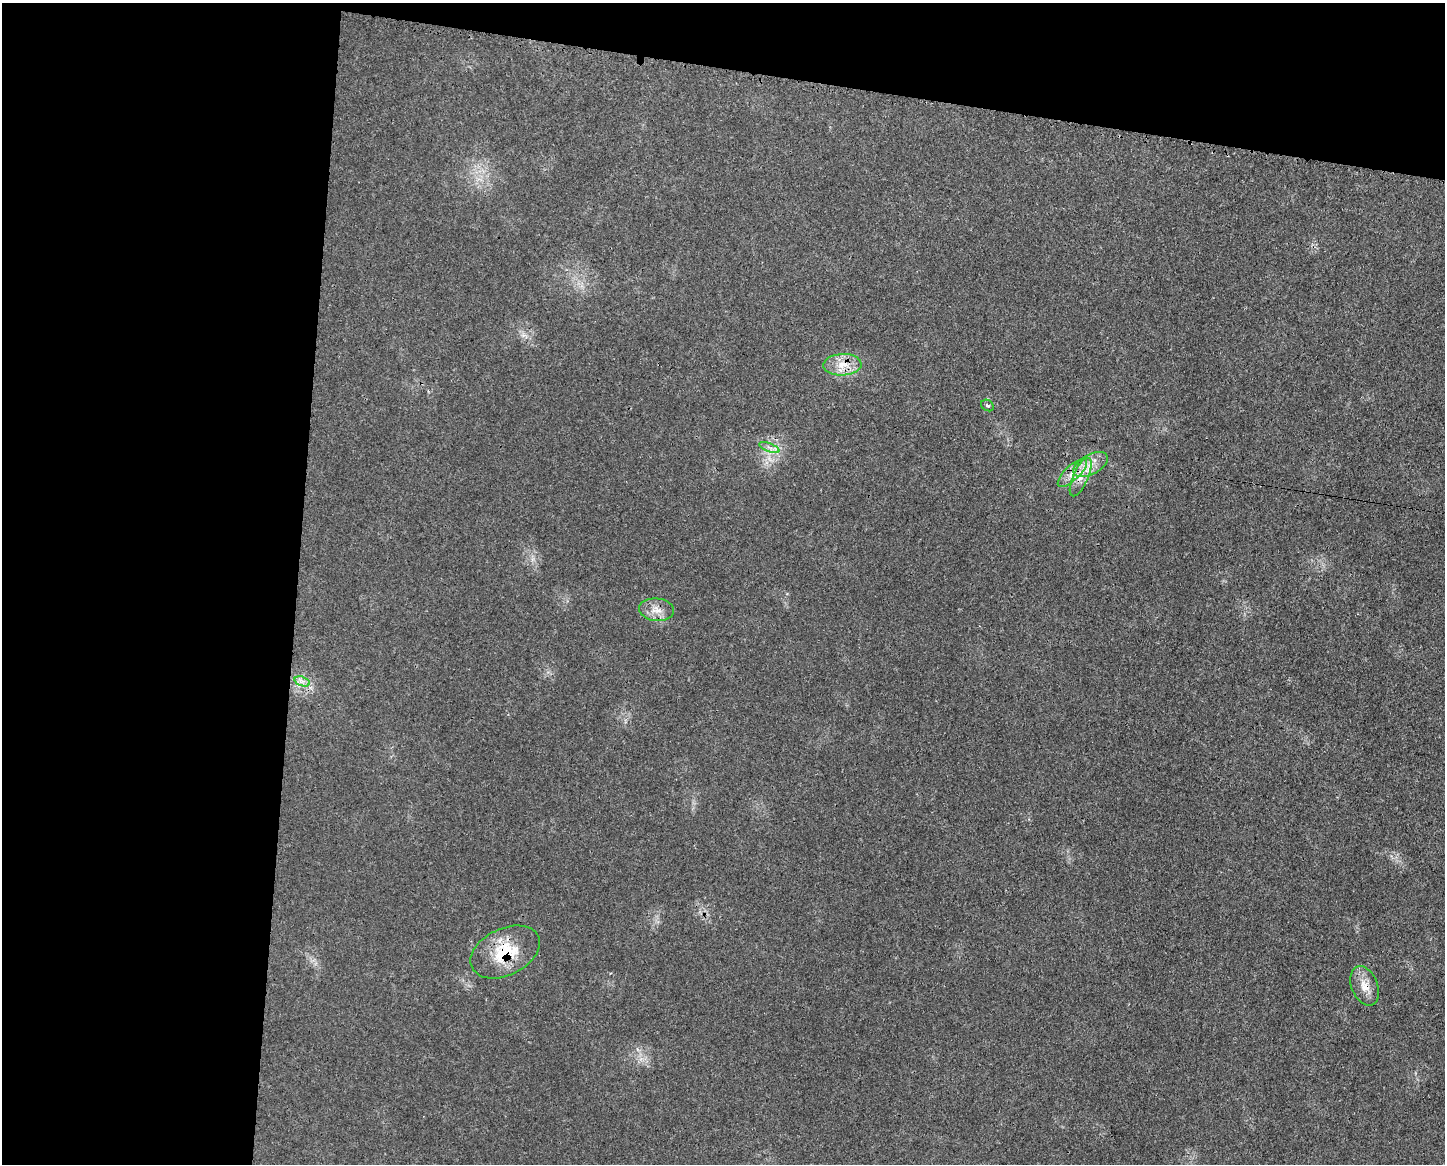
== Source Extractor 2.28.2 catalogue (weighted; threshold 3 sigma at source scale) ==
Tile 1 of 3 x 4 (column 1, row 1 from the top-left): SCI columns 116-1558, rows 3487-4648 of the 4677 x 4650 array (HDU 1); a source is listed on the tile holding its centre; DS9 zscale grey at full resolution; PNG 1447 x 1166 px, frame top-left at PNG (2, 3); each listed source drawn as its Kron ellipse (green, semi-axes under 4 px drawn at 4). Shown black and unused: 27% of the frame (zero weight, under 3 of 4 exposures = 2% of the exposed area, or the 3 px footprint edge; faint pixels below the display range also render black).
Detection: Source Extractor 2.28.2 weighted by HDU 2 'WHT'; one run over the whole footprint, this tile lists its part. Background 0.0548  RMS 0.0033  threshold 0.0148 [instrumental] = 3 sigma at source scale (4.5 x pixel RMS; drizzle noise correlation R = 1.50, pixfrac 1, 0.05/0.05 arcsec/px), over >= 5 px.
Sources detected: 10; all 10 listed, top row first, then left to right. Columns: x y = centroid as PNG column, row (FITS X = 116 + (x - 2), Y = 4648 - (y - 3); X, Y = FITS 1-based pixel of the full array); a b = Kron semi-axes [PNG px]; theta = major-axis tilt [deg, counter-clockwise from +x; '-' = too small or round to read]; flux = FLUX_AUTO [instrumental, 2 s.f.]
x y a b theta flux
842 365 19 11 3 5.3
987 405 7 5 -35 0.69
769 448 11 3 -21 1.1
1090 465 19 10 29 4.9
1072 473 19 7 43 3.7
1081 477 21 7 67 4.3
657 610 17 11 -7 3.7
302 681 8 4 -18 1.2
505 952 37 23 26 16
1365 986 20 13 -68 4.6
Overlapping masked pixels (flux is a lower limit): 5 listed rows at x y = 842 365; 1072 473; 1081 477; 505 952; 1365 986